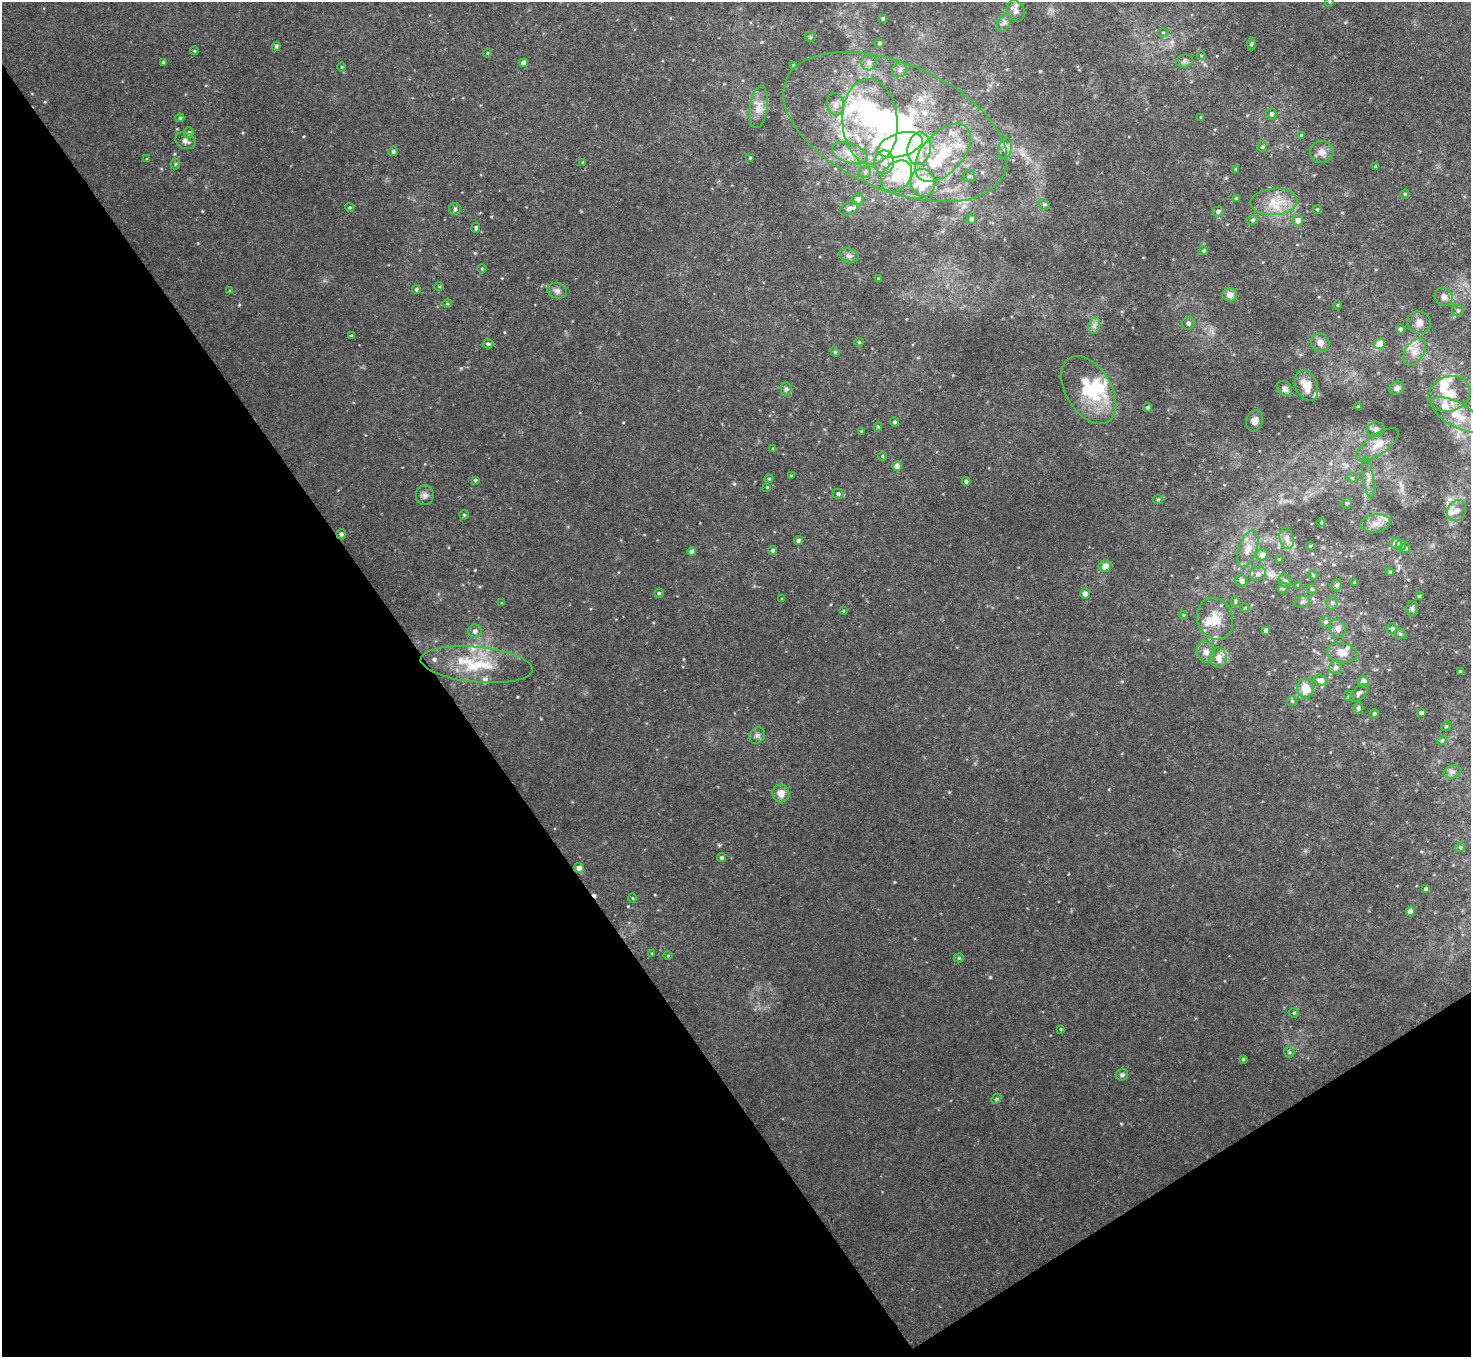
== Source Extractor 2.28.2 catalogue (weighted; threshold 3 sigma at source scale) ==
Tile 14 of 4 x 4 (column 2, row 4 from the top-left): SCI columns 1469-2937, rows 157-1511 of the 5877 x 5870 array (HDU 1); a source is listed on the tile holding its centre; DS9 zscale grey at full resolution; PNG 1473 x 1359 px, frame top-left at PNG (2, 2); each listed source drawn as its Kron ellipse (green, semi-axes under 4 px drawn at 4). Shown black and unused: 35% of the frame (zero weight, under 3 of 4 exposures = <1% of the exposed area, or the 3 px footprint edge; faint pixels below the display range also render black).
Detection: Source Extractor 2.28.2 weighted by HDU 2 'WHT'; one run over the whole footprint, this tile lists its part. Background 0.011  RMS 0.0047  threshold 0.0212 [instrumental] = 3 sigma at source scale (4.5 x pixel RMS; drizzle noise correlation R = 1.50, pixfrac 1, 0.05/0.05 arcsec/px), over >= 5 px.
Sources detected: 226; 4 inside a brighter object's white glare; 1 cosmic-ray / hot-pixel residue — neither listed nor drawn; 25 inside a brighter listed object's ellipse — not listed separately; the other 196 listed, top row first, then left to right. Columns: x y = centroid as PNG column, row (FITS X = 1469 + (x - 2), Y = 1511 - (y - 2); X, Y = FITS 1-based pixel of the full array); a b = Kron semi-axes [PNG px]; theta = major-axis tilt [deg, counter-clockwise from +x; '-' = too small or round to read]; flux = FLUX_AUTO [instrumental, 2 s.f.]
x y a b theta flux
1329 2 5 3 - 0.36
1016 11 11 8 -64 2.5
883 18 4 3 - 1.1
1004 22 9 6 63 1.7
1163 33 6 4 0 0.58
810 37 5 4 - 0.66
879 43 4 4 - 0.94
1251 44 6 4 88 0.68
276 46 4 4 - 0.97
194 51 4 3 - 0.37
487 53 4 4 - 0.49
1201 56 4 4 - 0.5
1185 61 8 6 15 1.3
163 62 4 3 - 0.66
869 62 8 7 - 2.1
524 63 4 4 - 2.7
793 65 3 3 - 0.58
342 67 5 3 - 0.44
900 70 8 7 - 1.7
835 104 11 8 -79 2.8
759 107 21 9 82 4.9
1271 114 5 5 - 1.2
1201 117 3 3 - 0.51
180 118 4 4 - 0.88
870 122 43 27 -86 48
895 127 119 63 -24 230
189 133 5 5 - 1.4
1301 135 4 4 - 0.51
185 141 10 8 -28 2.5
900 145 23 11 16 20
1262 147 5 4 - 0.81
919 149 16 11 81 15
1005 149 11 6 80 2.1
393 151 5 4 - 1.1
1322 152 12 11 - 3.3
850 153 19 10 -20 5.8
943 153 35 20 47 24
750 158 3 3 - 0.61
147 159 4 3 - 0.5
583 162 4 3 - 0.4
884 162 11 9 -88 4.1
175 164 5 5 - 0.64
1376 166 3 3 - 0.59
1236 169 4 4 - 0.45
865 172 6 5 - 1
897 176 18 13 47 15
969 176 6 6 - 1.1
923 183 14 12 -72 23
1405 194 4 4 - 0.56
858 199 6 5 - 2.7
1236 199 4 4 - 0.78
1274 202 23 13 4 10
1044 204 6 5 - 0.8
350 207 4 4 - 0.59
849 208 9 6 26 2.1
455 209 6 5 - 0.82
1317 209 4 4 - 0.58
1218 211 5 5 - 1.3
971 219 5 4 - 1.9
1252 220 5 4 - 1.1
1298 220 5 5 - 3.1
476 228 5 3 - 0.9
1203 251 4 4 - 0.73
849 256 10 7 -20 1.7
482 268 5 3 - 0.42
878 279 3 3 - 0.59
439 287 5 3 - 0.45
416 289 4 4 - 0.84
230 291 4 3 - 0.51
557 291 10 8 -15 1.9
1230 295 7 7 - 3.5
1444 297 9 8 - 2.6
447 304 5 3 - 0.47
1337 305 4 3 - 0.37
1458 311 6 5 - 1
1188 323 7 6 - 1.6
1419 323 12 11 - 3.1
1094 326 8 6 79 1.7
1400 329 5 4 - 1.2
351 336 4 3 - 0.48
859 342 4 4 - 0.47
1320 343 10 9 - 3
488 344 5 4 - 0.69
1380 344 5 5 - 9.1
835 352 5 4 - 0.53
1414 352 15 9 57 4.3
1306 386 16 11 -67 6.6
1284 388 8 6 -42 2.2
1397 388 7 6 - 1.6
786 389 6 5 - 0.9
1089 390 37 22 -58 24
1450 394 21 17 20 10
1148 407 4 4 - 0.9
1358 407 3 3 - 0.63
1457 415 29 12 -29 11
1255 421 11 8 72 2.5
894 422 4 4 - 0.91
878 427 4 4 - 0.74
1376 429 9 7 11 1.6
861 431 2 2 - 0.27
1377 445 25 10 34 5.9
773 449 4 3 - 0.5
882 456 5 3 - 0.5
897 466 5 4 - 4.5
791 476 3 2 - 0.45
1368 477 21 5 -81 3
1352 478 5 4 - 0.66
769 479 4 4 - 0.54
475 480 3 3 - 0.51
966 481 4 4 - 1.1
767 487 3 3 - 0.34
838 494 5 5 - 1.1
425 495 10 9 - 1.8
1158 499 5 3 - 0.49
1346 503 5 5 - 0.91
1457 510 11 9 58 3.2
464 515 4 4 - 0.61
1321 522 4 4 - 0.51
1376 523 15 9 7 4.1
341 534 5 5 - 0.7
1287 538 10 7 -75 2.5
798 540 4 4 - 1.2
1396 543 5 5 - 4.5
1401 545 5 5 - 1.8
1310 546 4 3 - 0.51
1406 548 5 4 - 0.61
1248 549 19 9 71 4.9
772 550 4 4 - 1.1
692 552 4 4 - 2.9
1262 555 6 6 - 3.4
1280 560 3 3 - 0.71
1105 566 6 5 - 4.3
1390 572 4 3 - 0.48
1258 574 8 6 16 1.6
1313 575 4 4 - 0.62
1242 581 6 5 - 1.8
1285 581 7 6 - 1.1
1355 582 3 3 - 0.84
1298 585 4 3 - 0.44
1337 585 6 5 - 1.4
1283 588 5 5 - 0.87
1312 589 5 4 - 0.64
659 593 5 4 - 0.65
1085 594 5 4 - 2.4
1419 596 3 3 - 0.62
782 599 3 3 - 0.33
1235 601 5 4 - 0.64
1302 602 8 5 17 1
502 603 3 3 - 0.49
1332 603 6 5 - 1.1
1245 608 4 3 - 0.39
1412 609 7 5 89 1
843 611 4 3 - 0.49
1183 615 4 3 - 0.45
1215 619 21 17 -69 9.3
1326 622 5 5 - 1
1338 628 9 8 - 2.6
1392 629 6 5 - 1.2
1266 630 4 3 - 1.4
475 631 7 6 - 1.9
1400 634 6 5 - 0.9
1206 652 11 8 -72 3.1
1342 653 15 9 -11 4.8
1218 658 10 8 -81 4
477 665 56 17 -5 22
1335 668 6 6 - 1.6
1460 671 4 3 - 0.53
1321 680 7 5 -16 2.6
1363 681 5 5 - 3.4
1305 688 10 8 -84 7.8
1359 693 11 6 45 1.6
1349 696 5 5 - 0.69
1292 701 5 5 - 0.67
1358 708 6 5 - 1.2
1421 713 4 4 - 2.1
1374 714 4 4 - 0.8
1446 726 5 4 - 0.61
757 735 9 7 52 1.6
1442 740 5 4 - 0.64
1452 772 9 6 15 1.7
781 793 9 8 - 4.2
1460 847 5 4 - 0.67
721 858 4 4 - 1
579 868 5 4 - 2.8
1426 889 4 4 - 0.86
633 898 5 3 - 0.41
1410 912 4 4 - 3.5
652 954 4 3 - 0.46
668 955 5 3 - 0.4
959 958 5 4 - 0.75
1294 1013 5 4 - 0.52
1061 1029 4 3 - 0.42
1289 1052 5 5 - 0.72
1243 1059 4 3 - 0.64
1122 1075 6 6 - 0.96
996 1099 6 4 46 0.62
Overlapping masked pixels (flux is a lower limit): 1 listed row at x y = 579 868
Isophote crosses this tile's border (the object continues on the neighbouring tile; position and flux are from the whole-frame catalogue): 1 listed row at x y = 1329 2